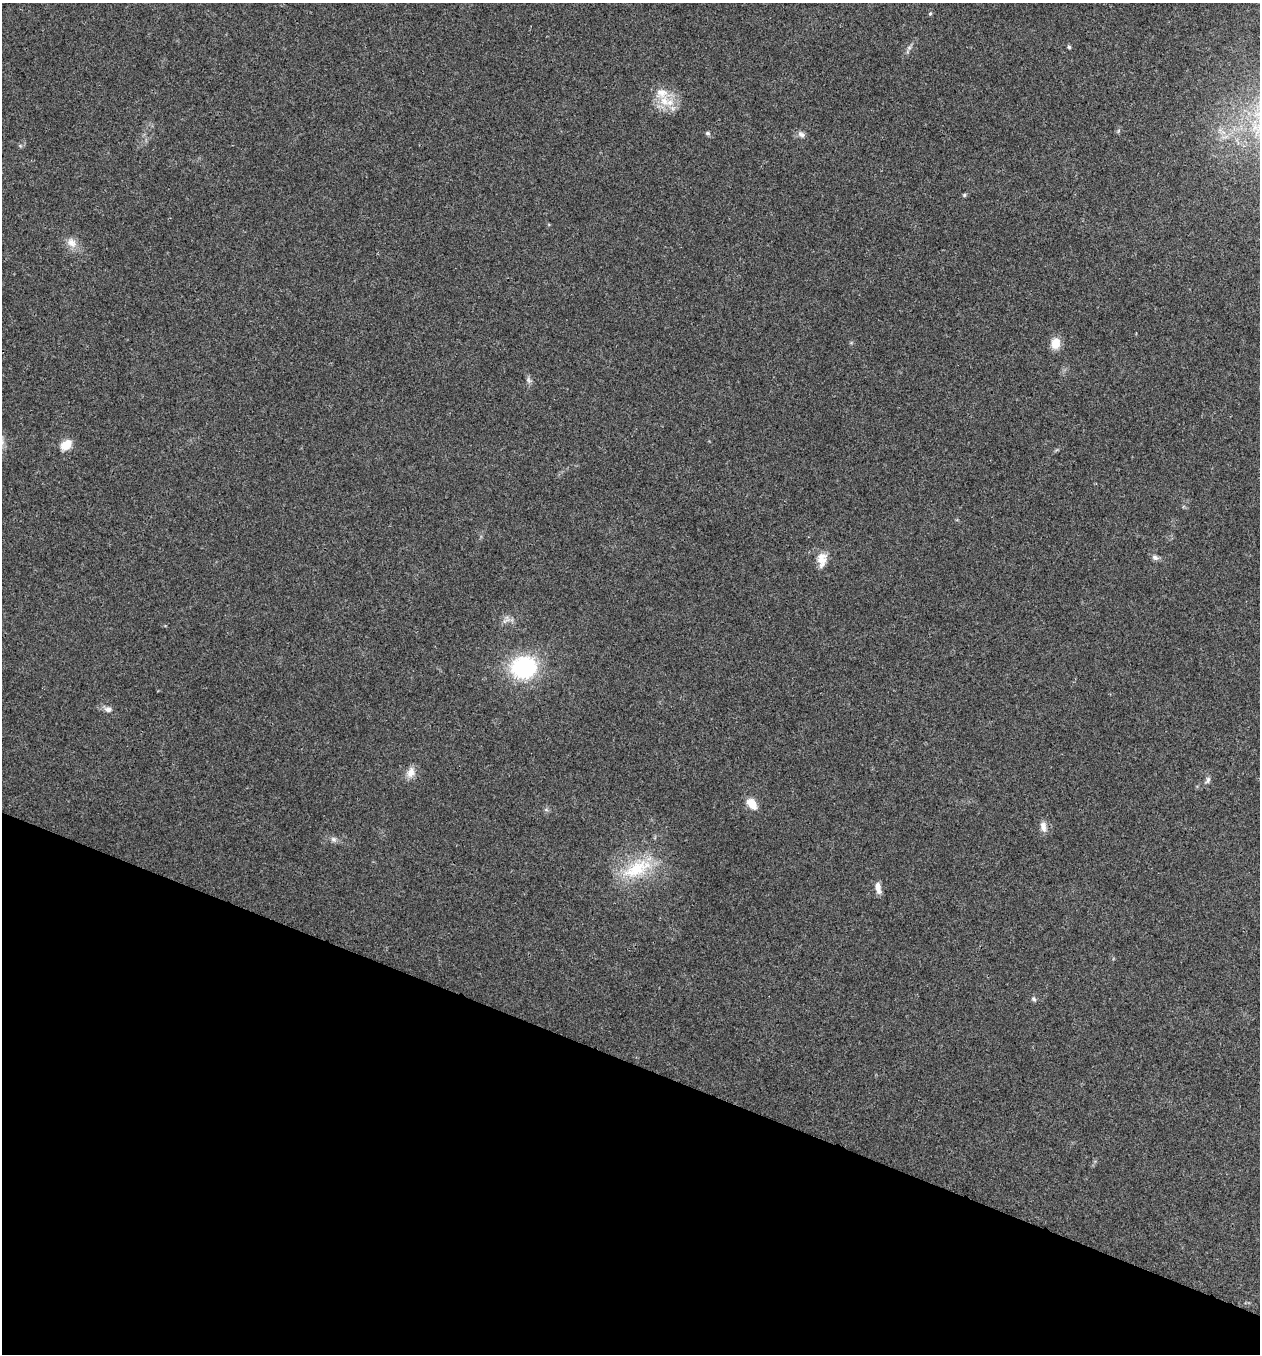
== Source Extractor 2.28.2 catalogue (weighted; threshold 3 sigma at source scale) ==
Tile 15 of 4 x 4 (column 3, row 4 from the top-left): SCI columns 2650-3907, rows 6-1357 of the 5432 x 5416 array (HDU 1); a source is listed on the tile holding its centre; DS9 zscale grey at full resolution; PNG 1262 x 1356 px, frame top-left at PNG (2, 3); no overlay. Shown black and unused: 22% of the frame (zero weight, under 3 of 4 exposures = <1% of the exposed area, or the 3 px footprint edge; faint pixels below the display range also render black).
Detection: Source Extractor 2.28.2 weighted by HDU 2 'WHT'; one run over the whole footprint, this tile lists its part. Background 0.0239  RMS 0.0041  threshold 0.0185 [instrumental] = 3 sigma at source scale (4.5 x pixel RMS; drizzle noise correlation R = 1.50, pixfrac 1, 0.05/0.05 arcsec/px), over >= 5 px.
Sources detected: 24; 1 inside a brighter listed object's ellipse — not listed separately; the other 23 listed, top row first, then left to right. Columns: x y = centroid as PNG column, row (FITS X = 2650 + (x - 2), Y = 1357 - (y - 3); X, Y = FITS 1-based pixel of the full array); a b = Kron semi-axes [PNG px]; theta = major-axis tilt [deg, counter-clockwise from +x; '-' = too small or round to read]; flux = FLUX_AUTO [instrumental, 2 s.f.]
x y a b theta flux
930 14 5 4 - 0.53
1069 47 5 4 - 0.62
664 101 16 12 -66 7.2
707 133 6 5 - 0.73
801 134 10 6 -38 1.5
964 195 5 4 - 0.52
72 243 15 11 -47 3.8
1055 343 14 10 79 4.8
528 380 8 6 -82 1.1
66 445 14 10 35 4.9
1155 557 8 7 - 1.4
822 560 20 11 88 4.7
524 667 23 20 10 42
108 709 9 7 -3 1.8
411 772 15 10 72 3.3
1208 780 10 6 66 1.2
752 804 14 9 -52 5.3
546 810 6 4 -1 0.68
1043 827 14 8 -81 2.6
333 839 9 7 -32 1.3
637 869 47 20 25 21
878 888 15 7 -75 2.6
1034 999 8 6 -52 0.87